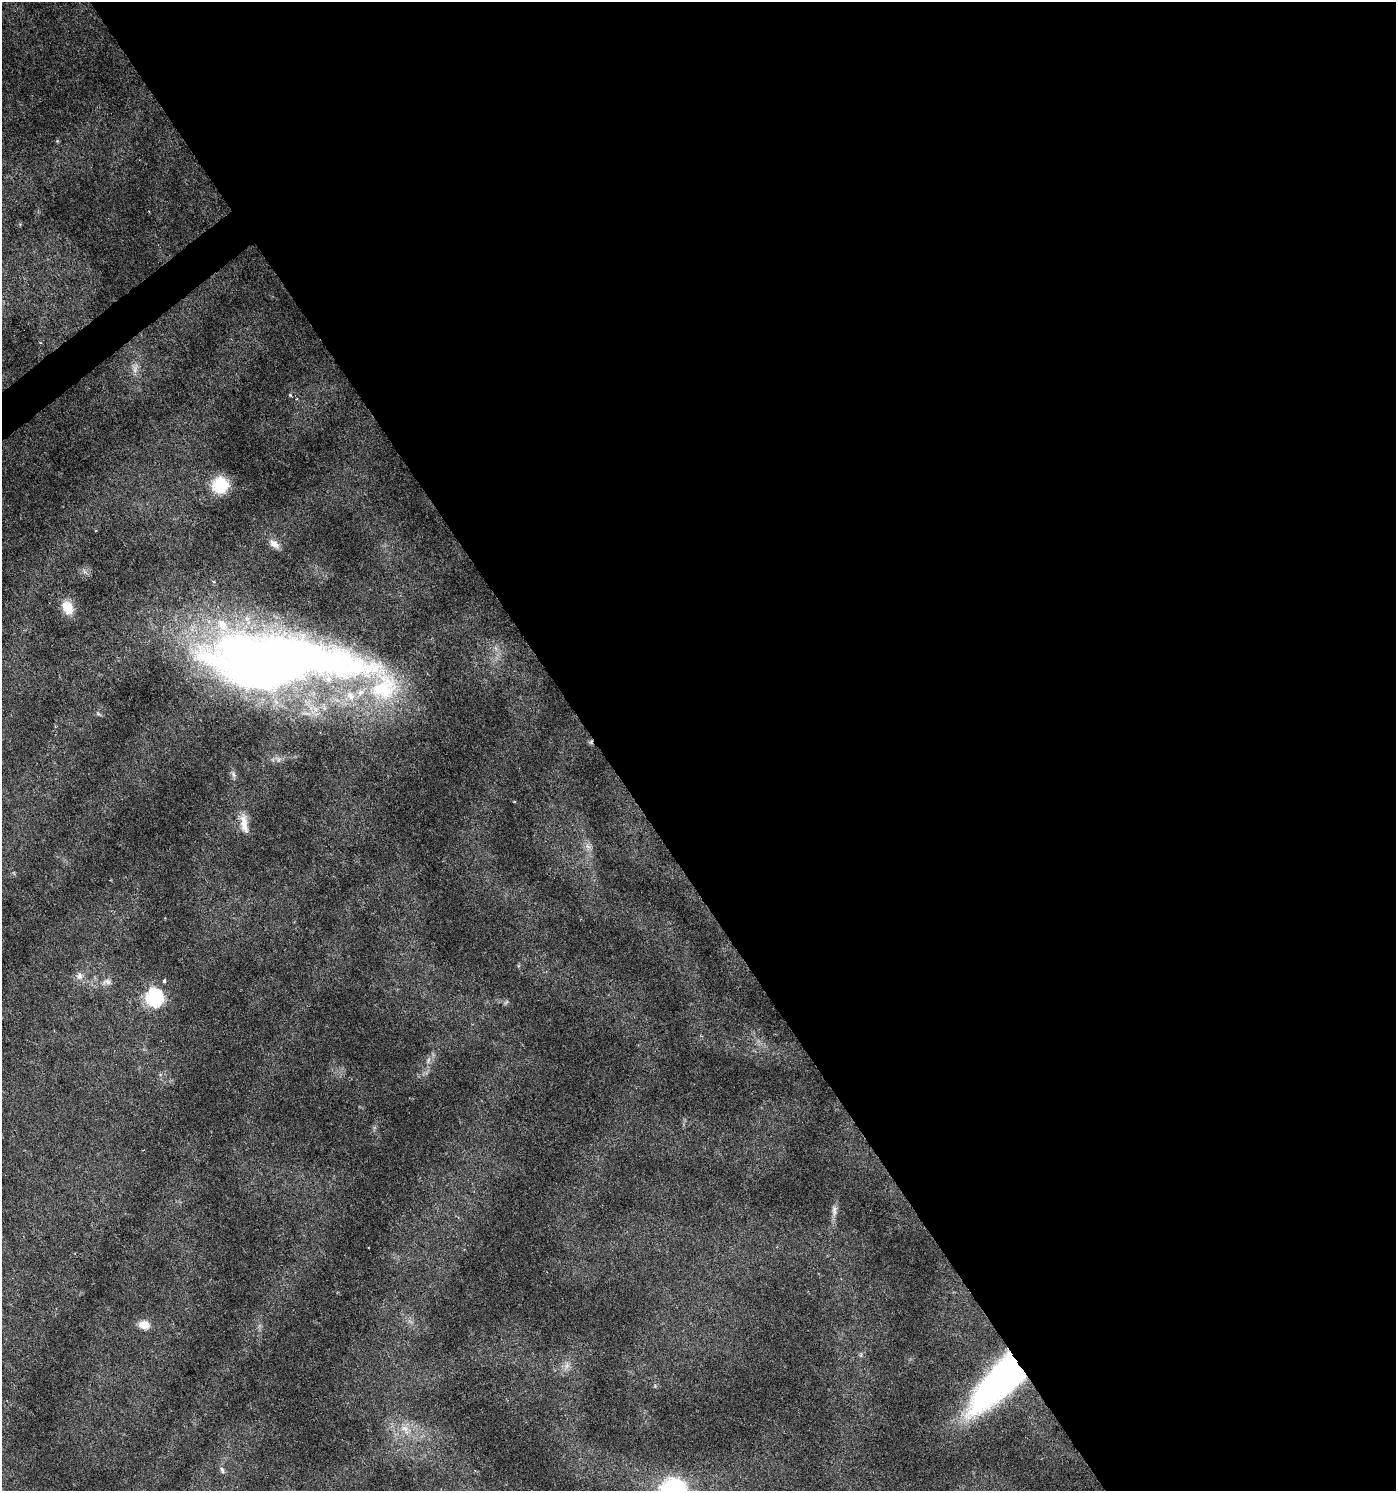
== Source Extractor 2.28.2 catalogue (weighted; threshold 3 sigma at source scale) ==
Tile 8 of 4 x 4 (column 4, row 2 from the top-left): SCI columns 4312-5705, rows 2982-4470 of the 5901 x 5965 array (HDU 1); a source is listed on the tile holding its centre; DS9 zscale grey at full resolution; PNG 1398 x 1493 px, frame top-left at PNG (2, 2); no overlay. Shown black and unused: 58% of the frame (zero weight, under 3 of 6 exposures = <1% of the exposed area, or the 3 px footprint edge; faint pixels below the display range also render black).
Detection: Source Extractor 2.28.2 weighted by HDU 2 'WHT'; one run over the whole footprint, this tile lists its part. Background 0.0228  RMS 0.0022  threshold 0.00888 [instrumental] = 3 sigma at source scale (4.09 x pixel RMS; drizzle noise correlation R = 1.36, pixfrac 0.8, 0.0396/0.0396 arcsec/px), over >= 5 px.
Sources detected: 28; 1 too faint to see at this stretch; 2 inside a brighter object's white glare — not listed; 3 inside a brighter listed object's ellipse — not listed separately; the other 22 listed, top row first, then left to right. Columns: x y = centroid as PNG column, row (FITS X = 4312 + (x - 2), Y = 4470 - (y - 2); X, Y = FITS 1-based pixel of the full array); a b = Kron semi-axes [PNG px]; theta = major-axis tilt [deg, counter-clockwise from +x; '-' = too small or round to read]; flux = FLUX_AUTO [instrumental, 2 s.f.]
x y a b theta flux
135 368 15 8 79 1.5
290 395 5 3 - 0.19
296 399 4 2 - 0.15
220 486 13 13 - 9.6
274 544 17 9 -40 1.5
214 582 5 3 - 0.2
67 607 15 11 -63 3.9
275 662 172 52 -6 210
233 774 11 6 -65 0.65
244 823 29 9 -81 2.8
588 846 9 7 -66 0.94
79 976 10 8 75 1.2
164 981 4 3 - 0.59
107 982 16 8 7 1.4
154 998 8 7 - 54
428 1060 12 5 67 0.88
834 1211 17 8 90 1.3
144 1325 12 9 -10 2.4
861 1355 7 4 90 0.34
1000 1381 63 24 46 78
405 1429 17 9 -55 2.5
222 1470 10 5 -64 0.62
Overlapping masked pixels (flux is a lower limit): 2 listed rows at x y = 275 662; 1000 1381